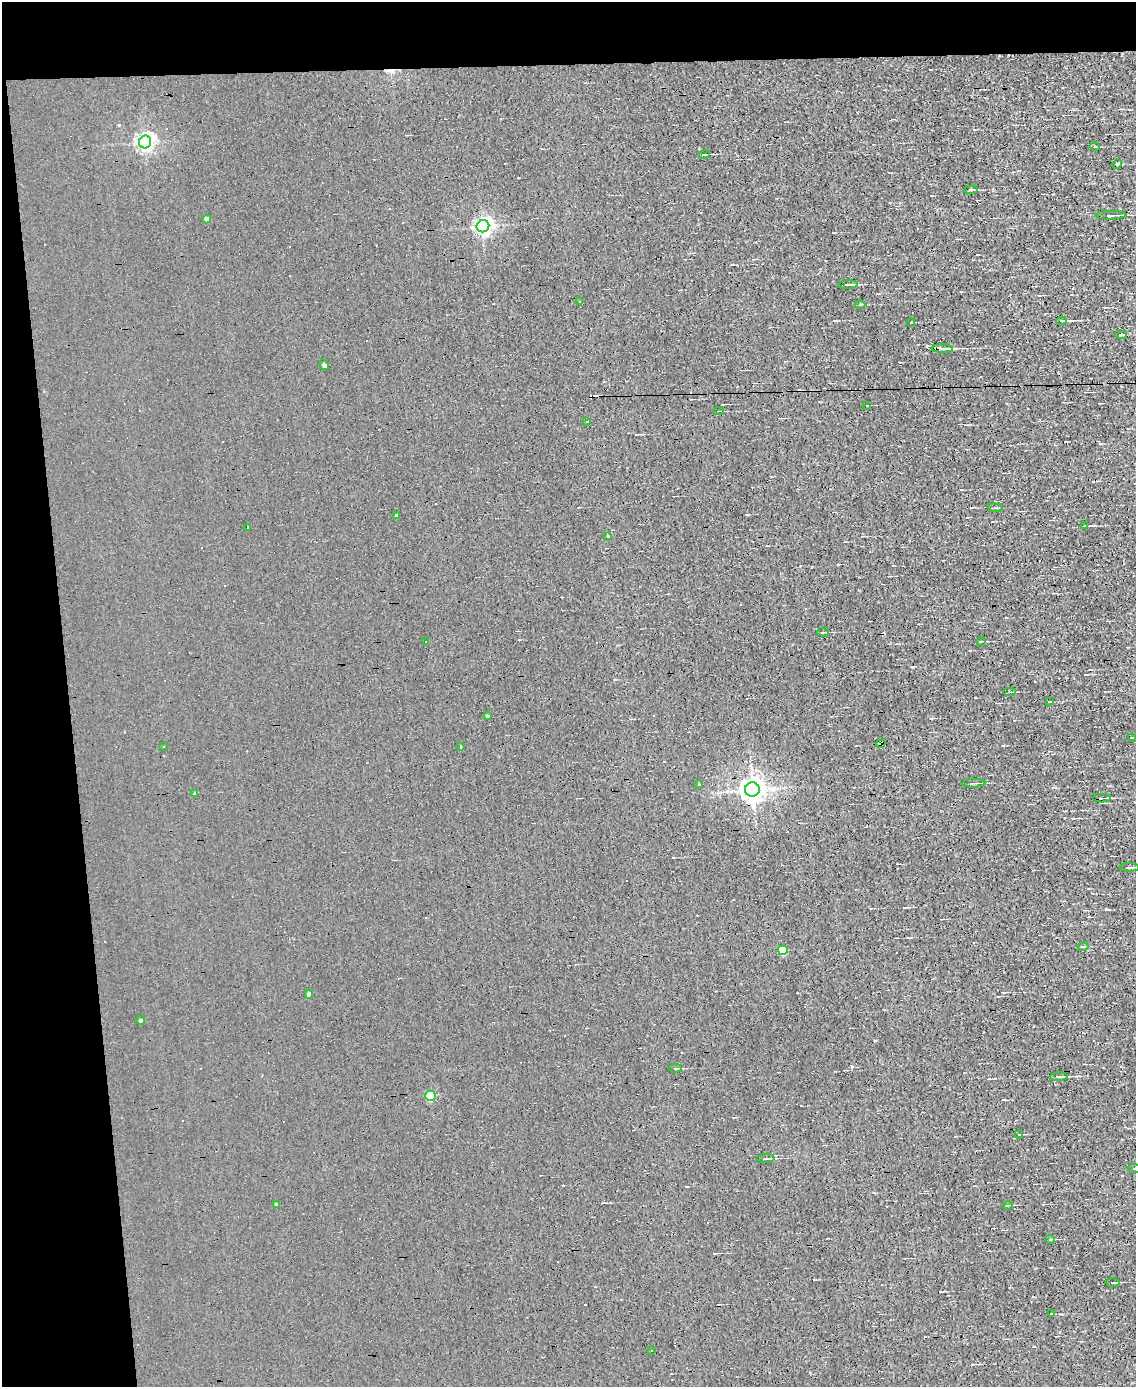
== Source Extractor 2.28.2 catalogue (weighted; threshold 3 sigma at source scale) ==
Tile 1 of 4 x 3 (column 1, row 1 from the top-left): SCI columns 1-1134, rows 2902-4286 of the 4534 x 4526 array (HDU 1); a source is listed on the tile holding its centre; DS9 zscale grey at full resolution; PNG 1138 x 1389 px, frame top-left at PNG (2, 2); each listed source drawn as its Kron ellipse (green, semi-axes under 4 px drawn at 4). Shown black and unused: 10% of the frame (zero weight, under 3 of 4 exposures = <1% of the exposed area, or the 3 px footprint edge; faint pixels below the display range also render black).
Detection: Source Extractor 2.28.2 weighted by HDU 2 'WHT'; one run over the whole footprint, this tile lists its part. Background 0.0026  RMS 0.011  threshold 0.0484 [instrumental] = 3 sigma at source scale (4.5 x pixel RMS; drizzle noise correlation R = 1.50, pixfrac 1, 0.05/0.05 arcsec/px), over >= 5 px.
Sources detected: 84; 27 cosmic-ray / hot-pixel residue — neither listed nor drawn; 1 inside a brighter listed object's ellipse — not listed separately; the other 56 listed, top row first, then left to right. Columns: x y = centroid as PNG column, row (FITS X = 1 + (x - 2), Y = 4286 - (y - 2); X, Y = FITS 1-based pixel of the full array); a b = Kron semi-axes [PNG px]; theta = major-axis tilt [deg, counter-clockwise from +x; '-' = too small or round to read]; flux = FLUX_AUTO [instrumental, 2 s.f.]
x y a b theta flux
145 142 6 6 - 360
1095 147 5 3 - 1
704 154 5 3 - 1.1
1117 164 5 3 - 1.2
971 190 7 3 4 2.2
1111 215 15 3 1 6.3
207 219 4 4 - 5.1
483 226 6 6 - 330
848 285 10 3 4 2.5
580 301 3 3 - 0.91
860 304 5 3 - 1.3
1061 321 5 3 - 1.7
911 322 4 2 - 0.76
1121 335 6 3 -6 1.2
942 349 10 3 -2 5.3
324 365 6 3 -60 2.1
867 405 3 2 - 0.64
719 411 5 2 - 1.3
586 421 3 3 - 5.2
995 508 7 3 -6 1.4
396 516 4 4 - 1.5
1085 526 3 3 - 0.91
247 527 3 2 - 1.8
608 536 3 3 - 2.1
823 632 6 2 0 1.8
425 641 3 3 - 11
981 641 5 3 - 0.89
1009 692 6 3 -1 1.6
1049 702 3 2 - 0.67
488 715 3 3 - 2.3
1131 737 3 2 - 0.6
881 743 4 3 - 11
163 746 3 3 - 2.2
460 746 3 2 - 0.87
974 783 11 3 2 2.9
699 784 3 2 - 1.9
752 790 7 7 - 900
195 793 4 4 - 1.4
1102 798 9 2 2 2.2
1129 867 10 2 -1 2.4
1083 947 5 3 - 1.1
783 950 5 4 - 35
309 994 4 4 - 4.1
140 1020 5 3 - 1
675 1068 6 3 0 1.5
1058 1077 9 2 4 3.8
431 1096 5 5 - 37
1019 1134 4 3 - 0.75
766 1159 8 3 3 1.9
1135 1168 6 3 -1 1.9
276 1204 4 4 - 1.6
1008 1205 5 3 - 0.89
1050 1239 5 3 - 0.95
1113 1283 7 3 -3 1.2
1051 1314 3 2 - 0.86
652 1351 3 3 - 1.5
Overlapping masked pixels (flux is a lower limit): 2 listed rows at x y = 942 349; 881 743
Isophote crosses this tile's border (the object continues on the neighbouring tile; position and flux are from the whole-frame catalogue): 1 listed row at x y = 1135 1168
Unlisted compact peaks at least as high as the median listed source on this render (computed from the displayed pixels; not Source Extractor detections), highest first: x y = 875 1041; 800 566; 518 178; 1034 1346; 747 515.